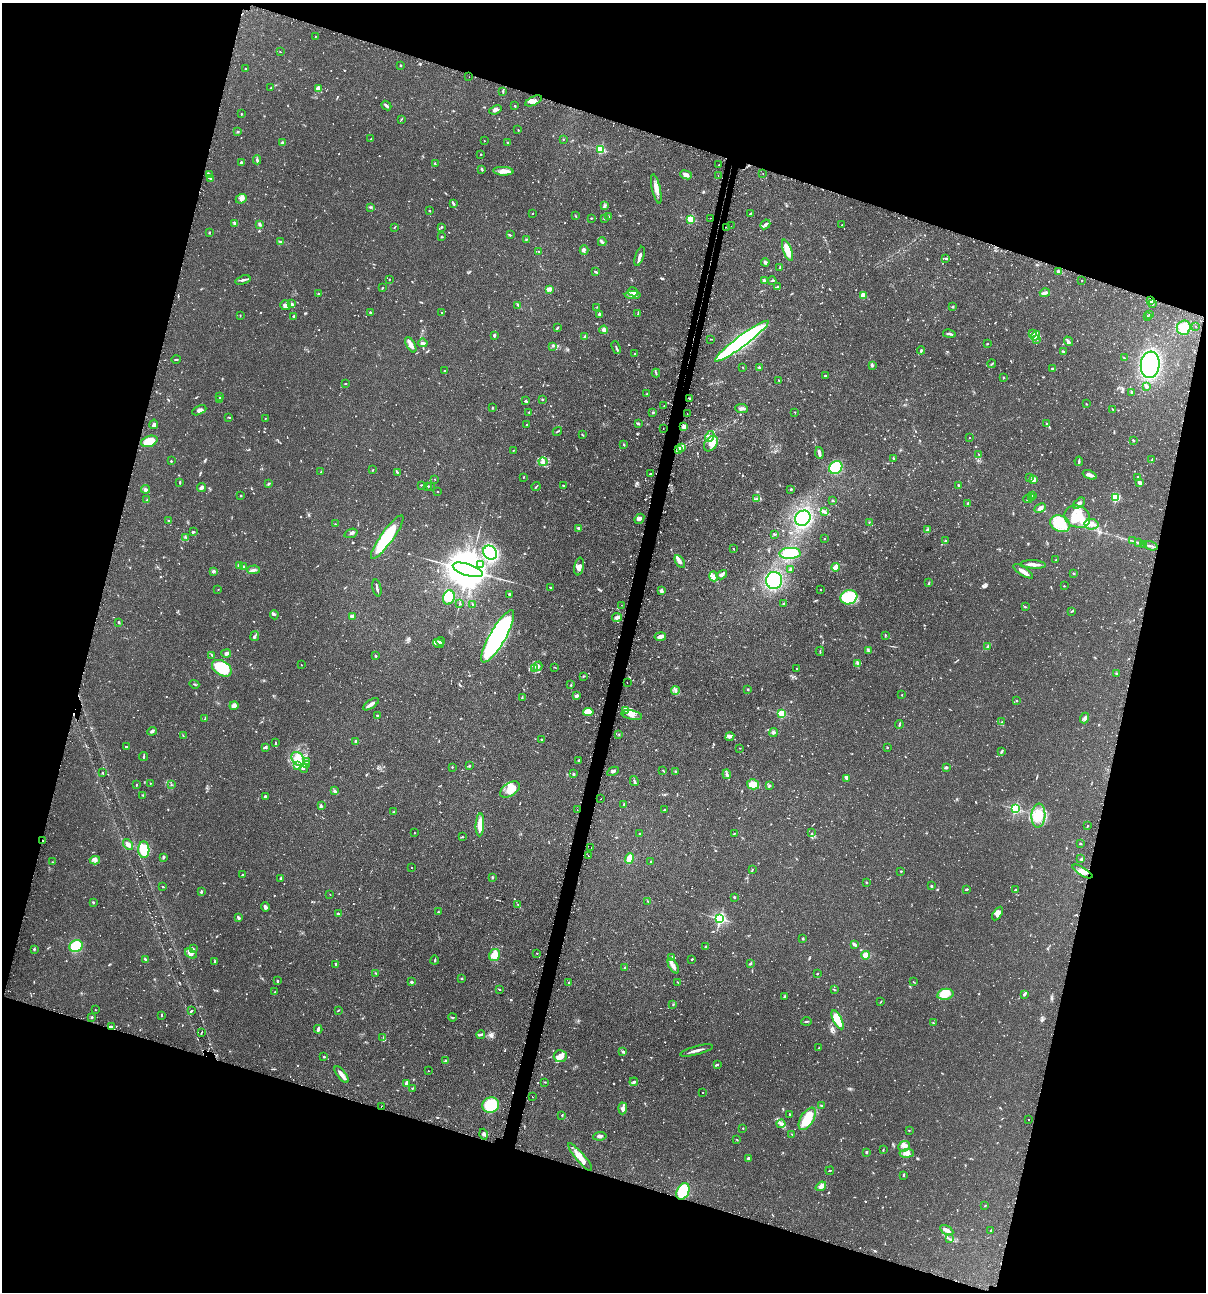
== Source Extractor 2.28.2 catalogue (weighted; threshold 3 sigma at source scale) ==
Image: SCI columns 154-4969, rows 35-5192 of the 5247 x 5227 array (HDU 1 of 3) = the unmasked area's bounding box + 8 px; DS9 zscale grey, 4 x 4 block average (1 PNG px = mean of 4 x 4 image px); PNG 1208 x 1294 px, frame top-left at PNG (2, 3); each listed source drawn as its Kron ellipse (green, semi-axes under 4 px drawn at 4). Shown black and unused: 35% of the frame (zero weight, under 2 of 3 exposures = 4% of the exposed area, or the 3 px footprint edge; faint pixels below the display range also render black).
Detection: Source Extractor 2.28.2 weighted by HDU 2 'WHT'. Background 0.115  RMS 0.0055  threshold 0.0248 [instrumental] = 3 sigma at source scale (4.5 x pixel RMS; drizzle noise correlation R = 1.50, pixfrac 1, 0.05/0.05 arcsec/px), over >= 5 px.
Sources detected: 1298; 19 too faint to see at this stretch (4 x 4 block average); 7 inside a brighter object's white glare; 55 cosmic-ray / hot-pixel residue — neither listed nor drawn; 33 coinciding with a brighter row at this scale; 63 inside a brighter listed object's ellipse — not listed separately; of the other 1121, all 500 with FLUX_AUTO >= 1.79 (the completeness limit of this list) listed and drawn (621 fainter detections not listed), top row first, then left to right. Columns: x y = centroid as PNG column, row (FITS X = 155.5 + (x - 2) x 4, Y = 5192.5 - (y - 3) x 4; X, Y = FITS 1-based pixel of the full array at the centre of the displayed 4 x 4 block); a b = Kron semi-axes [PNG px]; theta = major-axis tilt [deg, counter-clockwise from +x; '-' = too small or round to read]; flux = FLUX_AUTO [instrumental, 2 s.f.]
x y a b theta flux
315 36 2 2 - 3.3
280 52 2 2 - 2.6
401 65 3 2 - 2.2
246 68 2 2 - 2.1
469 77 2 2 - 2.3
271 88 3 2 - 2.1
318 88 3 3 - 16
503 91 4 2 - 4
534 101 9 4 25 19
386 106 5 2 - 9.6
515 106 2 2 - 3.1
495 110 6 4 22 10
241 114 2 2 - 2.6
401 119 3 2 - 2.2
518 130 2 2 - 2.4
237 132 2 2 - 2.1
371 139 3 2 - 2.8
563 139 2 2 - 1.8
484 141 2 2 - 3.4
507 142 3 2 - 2
282 143 3 3 - 4.8
600 149 2 2 - 290
481 154 2 2 - 4.2
257 160 4 3 - 4.9
242 162 4 2 - 7.3
435 164 2 2 - 2
718 165 2 2 - 3.1
482 170 3 2 - 3.8
503 171 10 4 -3 21
763 173 2 2 - 2
210 175 2 2 - 1.9
686 175 6 4 -21 15
718 175 2 2 - 5
211 179 3 2 - 2.4
656 189 15 3 -77 19
241 199 6 4 23 15
454 204 4 2 - 3.4
604 206 2 2 - 2.8
371 207 3 2 - 2.9
430 211 2 2 - 2.7
532 213 2 2 - 2.9
750 214 3 2 - 2
576 216 2 2 - 1.9
608 217 3 2 - 6.3
591 218 2 2 - 2.6
605 218 2 2 - 2.4
710 218 2 2 - 2.3
691 219 2 2 - 200
234 223 4 2 - 5.8
259 224 4 2 - 6.3
765 224 5 3 - 7.1
842 225 2 2 - 2.2
731 226 2 2 - 1.9
394 227 3 2 - 1.9
441 227 2 2 - 1.8
727 227 2 2 - 15
209 233 2 2 - 2.5
510 235 3 2 - 2.7
441 237 2 2 - 3
526 239 3 2 - 2.8
280 241 3 2 - 4.1
602 242 4 3 - 5.3
584 250 4 3 - 6.1
787 250 11 3 -70 73
539 251 4 2 - 2.6
639 256 10 2 71 14
946 258 3 2 - 3.8
765 262 4 3 - 7.2
780 267 3 2 - 1.9
1058 271 3 2 - 6.8
596 272 4 2 - 3
389 279 2 2 - 2.1
243 280 8 3 17 7.8
764 280 2 2 - 8.4
1082 280 2 2 - 2.2
772 281 4 2 - 2.4
777 286 2 2 - 6.2
382 288 4 2 - 2.2
549 289 3 3 - 15
633 292 5 3 - 6.8
1045 293 5 3 - 11
319 294 3 2 - 3.9
633 295 8 2 0 11
863 295 4 3 - 18
1151 301 4 2 - 12
1152 303 2 2 - 4.3
292 304 2 2 - 6.3
285 305 5 5 - 13
518 305 3 2 - 4.1
597 307 2 2 - 2
953 307 3 2 - 2.6
371 312 3 2 - 3.9
442 312 2 2 - 1.9
638 313 3 2 - 2.9
599 314 3 3 - 5.2
1150 315 3 2 - 3.7
240 316 2 2 - 2.1
293 316 2 2 - 3.8
1147 317 2 2 - 2.2
1195 326 2 2 - 1.9
557 328 3 3 - 3.4
1184 328 7 7 - 67
604 330 4 3 - 10
1032 333 4 2 - 4.7
949 334 6 2 -10 8.3
494 335 2 2 - 8
1035 336 5 3 - 8
584 337 3 2 - 2.4
711 339 3 2 - 1.8
1037 339 2 2 - 2.3
742 341 33 5 37 790
1068 341 5 3 - 7.6
423 343 5 2 - 9.7
987 344 3 2 - 2.1
411 345 8 3 -60 21
553 346 2 2 - 1.9
616 347 6 2 -69 4.6
921 350 4 2 - 4.6
1063 351 3 2 - 3.1
635 354 2 2 - 4.7
1124 358 2 2 - 3.2
176 359 4 2 - 2.7
992 364 4 2 - 2.9
872 365 2 2 - 26
1150 365 13 9 84 400
743 367 2 2 - 2.1
759 367 3 3 - 3.6
1052 369 2 2 - 4
445 371 3 2 - 1.9
656 373 4 2 - 3.9
825 376 2 2 - 12
1003 378 2 2 - 2.6
779 380 2 2 - 1.8
345 383 2 2 - 3.1
1146 386 4 3 - 7.5
1132 392 2 2 - 5.3
647 394 3 2 - 5
219 396 3 2 - 3.9
689 398 2 2 - 3.8
542 399 2 2 - 8.9
219 400 3 2 - 2.4
525 401 2 2 - 4.9
1086 404 2 2 - 2.3
664 406 2 2 - 2.5
492 408 3 2 - 2.4
742 409 6 3 -6 7.8
1113 409 4 2 - 2.7
199 410 7 4 25 12
529 412 2 2 - 1.9
653 412 3 2 - 3
795 412 2 2 - 2
687 414 2 2 - 2.7
229 417 3 2 - 2.7
265 418 2 2 - 2
638 423 3 2 - 3.4
154 424 5 3 - 7.4
1047 424 4 2 - 4.4
526 425 2 2 - 2
684 427 2 2 - 19
663 428 2 2 - 2.2
557 431 5 2 - 3.4
582 435 3 2 - 2.5
710 436 5 3 - 11
970 438 2 2 - 2.4
1133 440 2 2 - 5.5
149 441 8 5 20 71
711 444 8 6 53 24
624 445 2 2 - 2.1
682 447 2 2 - 8.5
679 449 2 2 - 10
513 450 2 2 - 2.5
819 453 6 2 -78 17
978 454 3 2 - 2.4
893 458 3 2 - 1.9
1152 460 2 2 - 2.2
171 461 2 2 - 9
1079 461 4 2 - 3.8
543 462 4 3 - 8.7
836 467 7 6 - 130
373 470 2 2 - 2.2
321 472 3 2 - 2.1
397 472 3 2 - 3
650 474 2 2 - 3.8
1090 475 7 3 -22 19
523 477 2 2 - 2.5
1030 477 3 2 - 1.8
1137 477 3 2 - 5.3
435 479 2 2 - 1.9
1033 480 3 2 - 19
180 482 3 2 - 3.9
1140 483 3 2 - 13
269 484 3 2 - 2.9
421 485 3 2 - 1.9
428 486 2 2 - 2.8
430 486 2 2 - 2.3
563 486 2 2 - 3
959 486 3 2 - 3.3
201 487 4 3 - 12
536 487 4 2 - 3.6
145 489 4 3 - 7.4
791 489 2 2 - 5.5
437 492 2 2 - 2.5
1032 495 4 2 - 2.4
240 496 2 2 - 2.9
1031 497 2 2 - 3.5
1116 497 3 3 - 130
757 499 3 2 - 4.9
1028 499 4 3 - 4.2
147 500 2 2 - 3.4
832 500 2 2 - 13
968 503 3 2 - 3.2
1079 503 7 3 40 8.2
1040 508 6 4 25 12
825 511 3 2 - 3.9
1077 517 13 11 -23 79
803 518 8 7 - 220
639 519 5 3 - 10
169 521 2 2 - 4.7
869 522 2 2 - 1.8
336 524 4 2 - 2.6
1060 524 10 8 -23 71
1091 524 7 5 -8 21
578 528 3 2 - 4.6
927 530 3 2 - 2.8
193 532 3 2 - 3.6
351 533 7 2 19 7
774 534 3 2 - 2.4
387 537 26 6 54 220
186 538 3 2 - 2.6
824 539 2 2 - 5.9
945 540 3 2 - 2.4
1133 541 2 2 - 2.2
1138 543 2 2 - 1.8
1143 544 3 2 - 2.5
1151 546 7 2 -17 8.9
733 549 2 2 - 1.8
490 553 7 6 - 260
790 553 11 5 2 130
1056 560 2 2 - 2.3
680 561 7 3 -55 10
481 564 3 2 - 5
1033 564 12 3 -4 20
239 565 2 2 - 29
579 566 9 4 80 16
243 567 2 2 - 39
836 567 4 3 - 33
790 569 3 2 - 5.3
253 570 6 3 2 7.9
468 570 16 5 -18 21000
214 571 2 2 - 34
1023 571 11 3 -33 18
1073 574 3 2 - 2.8
722 575 5 3 - 12
714 576 5 3 - 11
774 580 8 8 - 210
929 583 3 2 - 2.6
1064 586 3 2 - 2.2
550 587 3 2 - 2.3
377 588 8 2 -78 9.3
218 589 2 2 - 1.8
820 589 2 2 - 2.1
661 590 4 3 - 8.5
509 594 2 2 - 6.6
449 597 7 5 71 60
849 597 8 7 - 150
460 604 3 2 - 2.4
472 604 3 2 - 2.3
784 604 3 2 - 2.8
621 605 2 2 - 2.3
1025 607 3 2 - 2.9
1071 611 3 2 - 1.9
274 615 5 2 - 4
352 616 4 2 - 10
617 617 5 3 - 7.6
119 622 3 2 - 3.9
885 635 3 2 - 2.4
255 636 5 2 - 5
498 636 30 8 60 840
660 637 5 4 - 12
441 641 4 3 - 6.1
439 643 6 2 -16 8.7
988 646 4 3 - 5.2
820 651 4 2 - 2.9
868 651 2 2 - 2
226 654 5 3 - 11
212 655 2 2 - 3.1
376 656 2 2 - 4.4
858 664 4 2 - 3.5
301 665 2 2 - 1.9
538 666 5 2 - 4.9
554 667 3 2 - 2
222 668 11 7 -32 150
797 668 2 2 - 2
535 669 2 2 - 2.3
1116 673 3 2 - 3.3
583 677 3 2 - 2.7
627 683 2 2 - 2
194 684 5 2 - 2.6
571 685 2 2 - 3
748 689 2 2 - 2.5
675 691 4 2 - 3.8
902 695 2 2 - 2.4
576 696 3 3 - 8.9
522 698 3 2 - 2.4
1017 701 2 2 - 2.3
371 704 9 2 34 16
234 706 4 4 - 14
626 710 3 2 - 4.8
588 712 5 4 - 53
781 714 2 2 - 230
377 715 4 2 - 2.6
632 715 10 4 -12 18
1085 718 5 3 - 9.5
205 719 3 2 - 4.5
1002 722 2 2 - 1.9
899 724 4 2 - 3.7
152 731 5 3 - 7.1
774 732 4 3 - 4.5
619 734 2 2 - 2.1
183 736 3 2 - 2.4
730 736 5 4 - 7.8
542 740 2 2 - 3.6
356 742 2 2 - 36
276 743 4 2 - 3
126 747 4 2 - 3.7
265 747 3 2 - 5
740 748 2 2 - 2.1
887 748 2 2 - 3.1
1001 752 4 2 - 3.4
143 757 4 2 - 3.3
298 759 8 5 -52 34
307 761 2 2 - 1.9
578 761 3 2 - 2.7
297 765 3 2 - 4.2
306 765 2 2 - 2.1
469 766 2 2 - 4.2
452 767 2 2 - 2.4
946 767 3 2 - 3.8
304 768 4 3 - 5.8
663 770 3 2 - 2
613 771 6 2 27 6.7
676 771 4 2 - 4.2
103 773 2 2 - 2.5
573 774 2 2 - 18
727 774 5 3 - 6.6
846 778 2 2 - 5.6
634 781 5 2 - 6
150 783 2 2 - 5.5
753 784 6 5 - 67
136 785 3 2 - 2.2
171 785 2 2 - 1.9
769 785 3 2 - 3.1
510 790 11 6 33 36
335 791 3 2 - 4.4
143 795 2 2 - 2.6
265 796 3 3 - 4.7
600 799 2 2 - 1.9
624 805 3 2 - 3
321 806 4 2 - 2.7
1015 809 2 2 - 480
577 810 2 2 - 5.3
664 810 3 2 - 2.8
394 812 3 2 - 3.4
1038 816 12 7 86 62
480 825 11 3 87 46
1087 826 2 2 - 3
414 833 2 2 - 3
812 833 2 2 - 1.8
640 834 2 2 - 3.7
734 834 3 2 - 2.2
462 837 2 2 - 2.9
43 841 2 2 - 2.1
1080 843 3 2 - 2.3
128 844 6 3 -52 14
591 847 2 2 - 3.5
144 850 8 5 -86 110
588 856 2 2 - 2.8
163 857 3 2 - 2.7
629 859 5 3 - 64
1081 859 3 2 - 2.3
95 860 5 3 - 8.2
52 862 2 2 - 1.8
651 862 2 2 - 1.9
411 867 2 2 - 3.3
752 869 3 2 - 2.4
901 871 2 2 - 2.5
1082 871 11 3 -31 19
243 874 2 2 - 5.1
492 877 2 2 - 4.9
281 878 3 2 - 4
866 882 2 2 - 1.8
932 886 3 2 - 3.2
163 887 2 2 - 2.8
967 889 3 2 - 3.3
1015 890 3 2 - 2.7
201 892 2 2 - 9
330 894 2 2 - 2.3
734 897 2 2 - 2.7
648 901 3 2 - 2.4
93 902 3 2 - 3.3
518 904 3 2 - 2.2
265 907 4 2 - 7.9
438 912 2 2 - 3.1
338 914 3 2 - 4.5
998 914 7 4 58 18
238 917 4 2 - 5.8
720 919 2 2 - 610
803 939 2 2 - 2
854 944 4 2 - 9.8
76 946 7 6 - 130
706 946 3 2 - 3.3
34 949 2 2 - 4.4
193 949 3 2 - 3.1
537 953 2 2 - 4.1
191 954 6 3 -34 14
495 955 6 5 - 39
866 955 4 3 - 29
672 958 3 2 - 5.7
692 959 3 2 - 2.6
146 960 4 2 - 6.5
435 960 4 2 - 3
215 961 3 2 - 2.1
750 963 3 2 - 3.8
336 965 4 2 - 3.4
673 966 8 3 -60 19
624 967 2 2 - 2.1
376 973 3 2 - 1.9
817 974 2 2 - 2.9
462 979 3 2 - 1.9
277 981 2 2 - 11
411 982 2 2 - 9.3
569 982 2 2 - 3
913 982 2 2 - 2
678 983 3 2 - 2.2
499 989 2 2 - 2.6
834 989 3 2 - 2
275 992 3 2 - 6.4
945 994 8 5 11 66
1025 994 3 2 - 3.3
784 996 2 2 - 3.3
881 1002 3 2 - 1.9
673 1004 2 2 - 2
95 1010 2 2 - 1.8
192 1010 2 2 - 2.7
338 1010 3 2 - 2.6
162 1015 3 2 - 2.6
92 1017 3 2 - 3.4
452 1017 4 2 - 2.6
838 1020 10 4 -63 74
806 1021 5 2 - 3.8
933 1023 2 2 - 2.7
112 1026 2 2 - 2.5
318 1029 4 2 - 11
201 1032 4 2 - 1.8
481 1035 4 2 - 4.7
383 1037 4 2 - 2.4
819 1048 2 2 - 6.2
697 1050 17 2 15 14
623 1052 4 3 - 4.7
560 1056 6 6 - 22
324 1057 2 2 - 9.8
446 1061 2 2 - 21
717 1065 3 2 - 4.5
428 1071 2 2 - 2.6
341 1074 10 3 -53 18
545 1082 2 2 - 2
634 1082 4 3 - 5.2
407 1083 2 2 - 16
412 1088 2 2 - 3.8
702 1092 2 2 - 19
532 1097 2 2 - 1.9
491 1105 8 7 - 130
821 1105 2 2 - 2.9
381 1106 2 2 - 2.2
623 1108 6 2 87 21
790 1114 3 2 - 2
562 1115 2 2 - 3.3
807 1119 12 6 59 97
1028 1120 2 2 - 3.3
781 1124 4 3 - 7.8
743 1128 2 2 - 2.7
909 1130 2 2 - 2.6
483 1134 5 3 - 7.3
792 1134 3 2 - 1.9
600 1136 7 3 7 7.7
737 1140 3 2 - 1.8
904 1146 6 5 - 14
883 1150 3 2 - 2.1
866 1152 2 2 - 3.9
907 1153 7 3 5 12
580 1157 18 4 -50 39
749 1158 3 2 - 7.8
830 1171 4 2 - 2.1
904 1175 3 2 - 2.4
821 1186 6 4 37 15
683 1191 9 6 65 210
985 1206 2 2 - 2.3
947 1230 7 3 -29 22
990 1231 3 2 - 2.9
949 1239 2 2 - 2.3
Overlapping masked pixels (flux is a lower limit): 4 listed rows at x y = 727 227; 682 447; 679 449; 43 841
Diffuse or blended objects may show on this block-average render without a row.